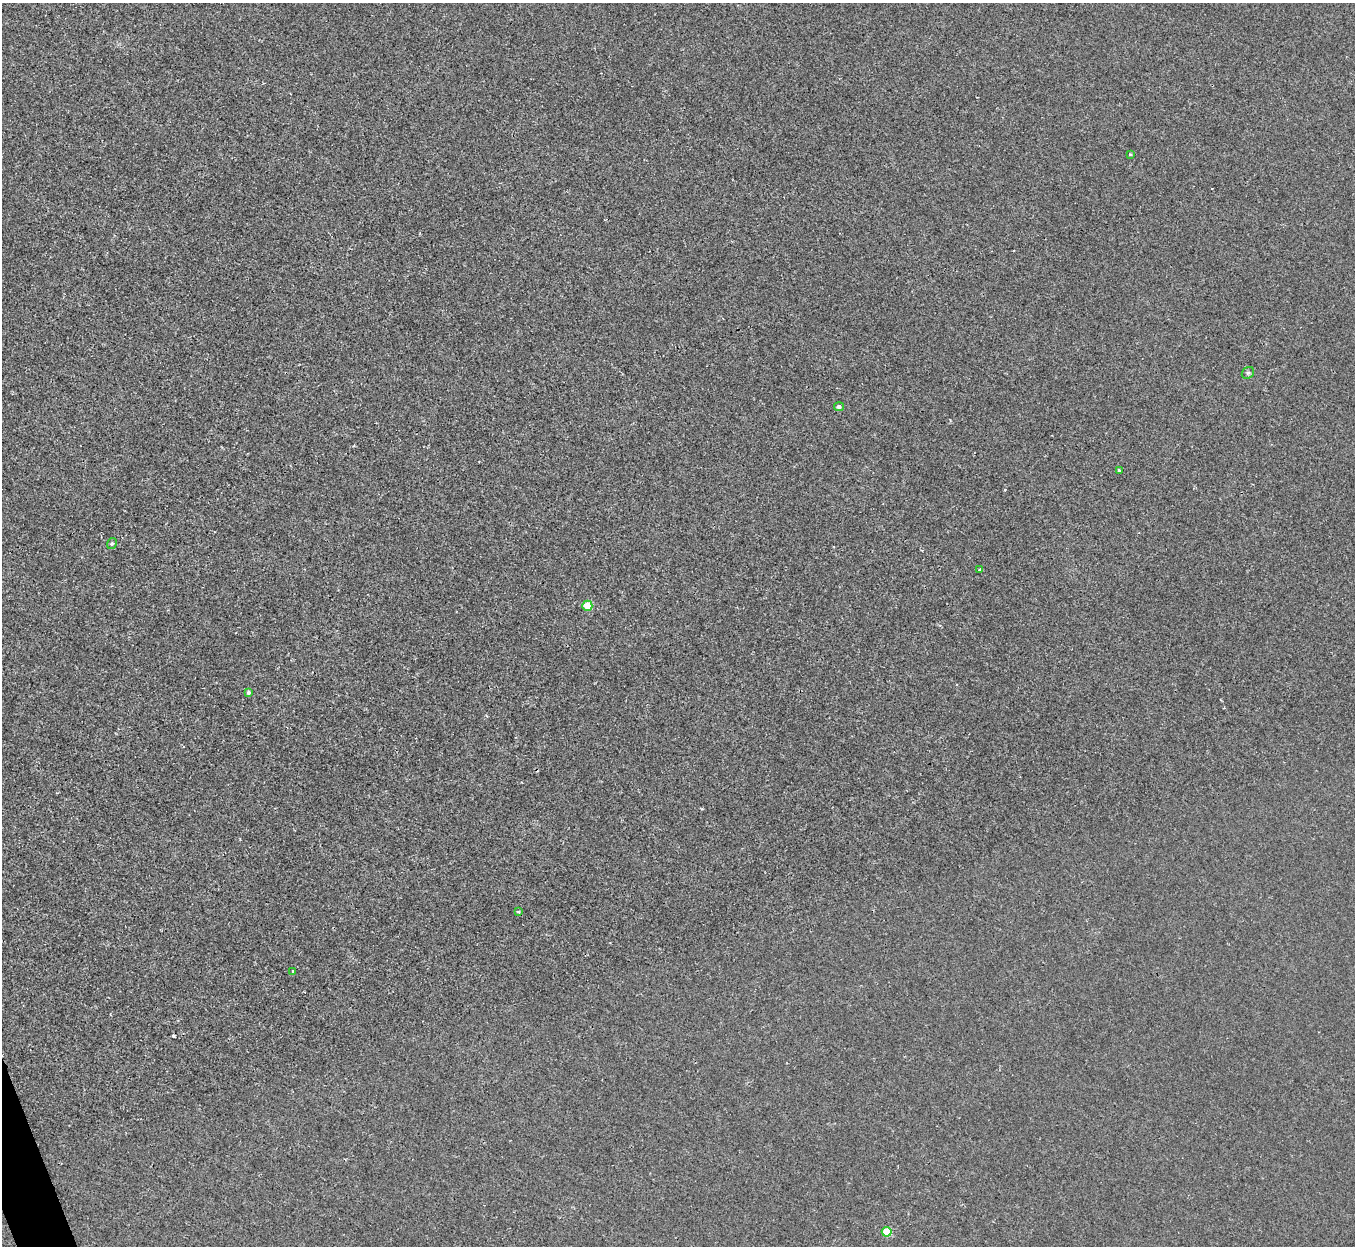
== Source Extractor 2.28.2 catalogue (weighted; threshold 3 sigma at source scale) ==
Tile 7 of 4 x 4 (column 3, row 2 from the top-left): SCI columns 2708-4060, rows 2637-3880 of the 5414 x 5400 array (HDU 1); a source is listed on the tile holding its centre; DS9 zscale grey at full resolution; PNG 1357 x 1248 px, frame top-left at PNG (2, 3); each listed source drawn as its Kron ellipse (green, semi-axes under 4 px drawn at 4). Shown black and unused: <1% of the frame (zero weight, under 2 of 3 exposures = <1% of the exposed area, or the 3 px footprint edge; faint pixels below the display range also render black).
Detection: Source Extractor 2.28.2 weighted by HDU 2 'WHT'; one run over the whole footprint, this tile lists its part. Background 6.58e-04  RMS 0.0034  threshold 0.0152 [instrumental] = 3 sigma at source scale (4.5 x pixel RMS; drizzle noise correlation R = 1.50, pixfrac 1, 0.05/0.05 arcsec/px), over >= 5 px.
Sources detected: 12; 1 cosmic-ray / hot-pixel residue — neither listed nor drawn; the other 11 listed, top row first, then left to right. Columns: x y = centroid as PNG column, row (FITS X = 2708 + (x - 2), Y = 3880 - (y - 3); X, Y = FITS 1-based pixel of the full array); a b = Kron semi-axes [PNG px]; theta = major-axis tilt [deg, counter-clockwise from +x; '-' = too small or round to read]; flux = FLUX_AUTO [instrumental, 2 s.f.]
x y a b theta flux
1130 154 3 3 - 0.83
1248 373 6 5 - 0.65
839 407 5 4 - 0.78
1119 471 3 3 - 1.2
112 543 6 4 56 0.63
980 570 4 3 - 0.99
587 606 5 5 - 9.1
248 692 4 3 - 0.74
518 912 4 3 - 0.54
292 971 3 3 - 0.83
887 1232 5 5 - 11